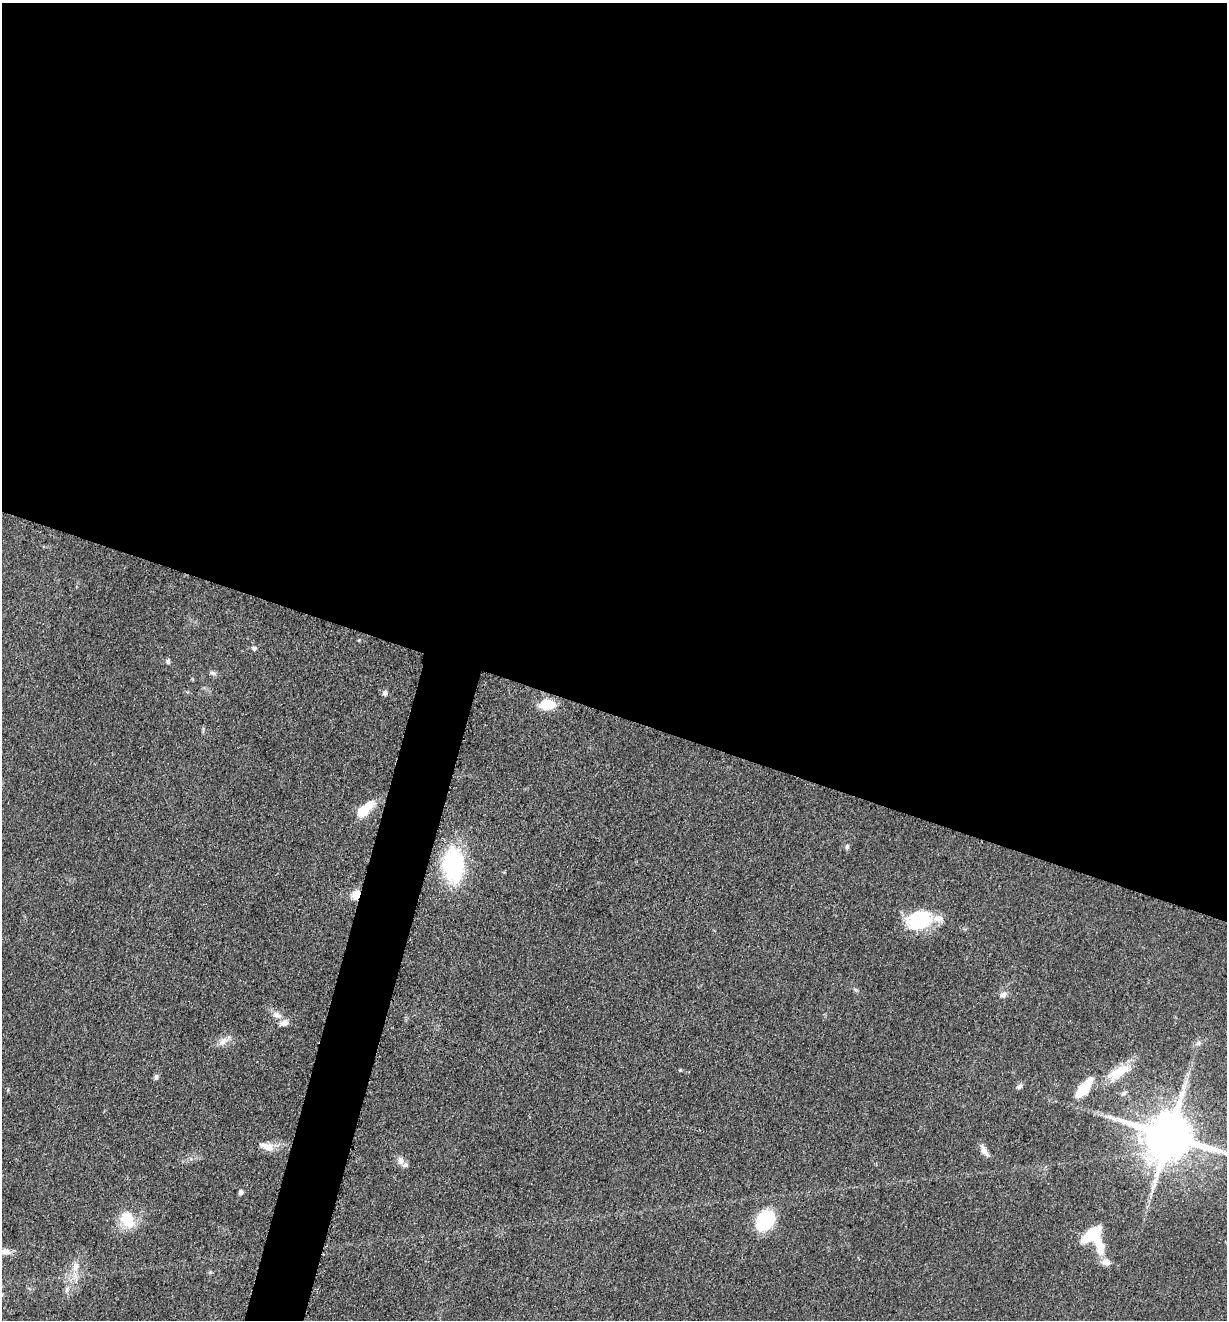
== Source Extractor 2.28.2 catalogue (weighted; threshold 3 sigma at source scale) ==
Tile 3 of 4 x 4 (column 3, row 1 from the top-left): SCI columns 2714-3938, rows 3966-5283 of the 5304 x 5292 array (HDU 1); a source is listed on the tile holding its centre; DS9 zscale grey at full resolution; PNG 1229 x 1322 px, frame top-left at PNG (2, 3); no overlay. Shown black and unused: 57% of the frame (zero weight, under 3 of 5 exposures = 1% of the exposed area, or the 3 px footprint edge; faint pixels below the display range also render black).
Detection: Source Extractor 2.28.2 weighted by HDU 2 'WHT'; one run over the whole footprint, this tile lists its part. Background 0.0504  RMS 0.0058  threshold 0.0261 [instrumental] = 3 sigma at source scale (4.5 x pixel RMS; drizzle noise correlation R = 1.50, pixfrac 1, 0.05/0.05 arcsec/px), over >= 5 px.
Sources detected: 35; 4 inside a brighter listed object's ellipse — not listed separately; the other 31 listed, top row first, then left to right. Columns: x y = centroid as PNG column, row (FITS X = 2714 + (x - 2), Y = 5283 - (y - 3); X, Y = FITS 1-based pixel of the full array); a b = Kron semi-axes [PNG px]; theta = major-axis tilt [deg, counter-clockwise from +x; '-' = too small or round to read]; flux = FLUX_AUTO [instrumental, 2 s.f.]
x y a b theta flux
254 648 6 5 - 1.3
168 661 6 5 - 1.3
213 673 8 5 -26 1.4
385 693 6 5 - 1.8
547 704 17 11 5 12
364 810 22 9 42 15
847 847 6 5 - 1.2
453 865 42 24 -88 51
356 895 10 9 - 6.6
919 920 27 20 22 33
1003 995 9 8 - 2.4
276 1015 12 8 -32 3.8
223 1041 14 8 43 4
1198 1043 6 5 - 1.2
680 1070 5 4 - 0.55
1119 1072 30 12 29 15
156 1077 7 5 -90 1.2
1019 1086 9 5 32 1.5
1084 1088 26 9 51 18
1124 1093 9 4 30 1.2
1169 1136 14 12 -15 3400
268 1147 16 10 -10 6
984 1151 15 7 -56 3.7
401 1161 10 9 - 3
241 1192 6 5 - 1.4
128 1219 19 14 -75 16
765 1221 19 14 58 39
1094 1237 30 22 -55 27
5 1252 15 8 -4 3.6
75 1266 14 8 74 4.8
66 1289 9 4 -90 1.6
Overlapping masked pixels (flux is a lower limit): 1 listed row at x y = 356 895
Isophote crosses this tile's border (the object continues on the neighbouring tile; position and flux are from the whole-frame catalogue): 1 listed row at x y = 1169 1136